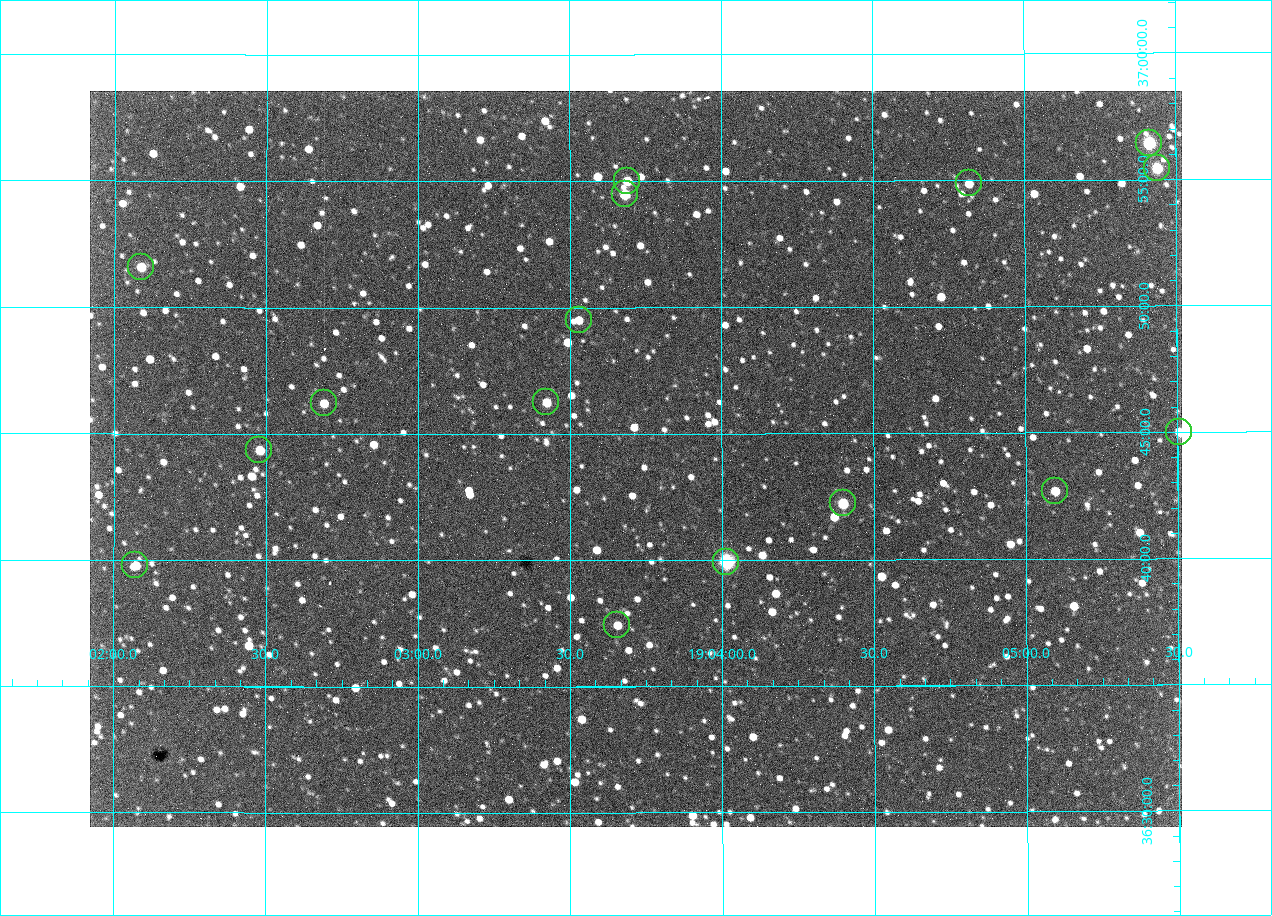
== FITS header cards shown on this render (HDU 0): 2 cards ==
NAXIS1  =                 1092 /fastest changing axis
NAXIS2  =                  736 /next to fastest changing axis

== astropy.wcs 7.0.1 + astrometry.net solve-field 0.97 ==
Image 1092 x 736 px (HDU 0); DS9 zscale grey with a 90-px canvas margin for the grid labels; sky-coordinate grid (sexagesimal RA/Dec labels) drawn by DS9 from the SOLVED WCS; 16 Tycho-2 reference stars matched to detected sources circled (green)
Header WCS: none
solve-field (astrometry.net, Tycho-2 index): SOLVED blind (the file carries no WCS)
Solved WCS: RA---TAN-SIP/DEC--TAN-SIP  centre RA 19:03:43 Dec +36:44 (285.93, +36.73 deg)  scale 2.37 arcsec/px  FOV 43.2' x 29.1'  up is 0 deg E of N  parity flipped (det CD > 0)
(file carries no celestial WCS; the grid is the blind solution)
Tycho-2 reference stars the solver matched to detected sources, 16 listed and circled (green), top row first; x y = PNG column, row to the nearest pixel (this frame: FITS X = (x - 90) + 1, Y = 736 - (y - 91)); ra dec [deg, ICRS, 3 dp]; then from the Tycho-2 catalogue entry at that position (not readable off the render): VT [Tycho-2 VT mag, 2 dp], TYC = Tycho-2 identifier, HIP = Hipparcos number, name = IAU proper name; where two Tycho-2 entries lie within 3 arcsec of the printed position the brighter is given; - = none
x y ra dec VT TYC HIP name
1149 143 286.353 +36.941 8.32 2652-644-1 93748 -
1157 168 286.360 +36.924 9.83 2652-14-1 - -
627 181 285.922 +36.917 10.48 2652-1249-1 - -
969 183 286.204 +36.915 10.94 2652-350-1 - -
625 194 285.920 +36.908 9.57 2652-218-1 - -
141 267 285.522 +36.860 10.88 2651-1921-1 - -
579 320 285.882 +36.825 10.95 2652-329-1 - -
546 402 285.856 +36.771 11.11 2652-1253-1 - -
324 403 285.672 +36.770 11.14 2651-2527-1 - -
1179 432 286.377 +36.750 10.72 2652-110-1 - -
259 450 285.620 +36.739 11.03 2651-1906-1 - -
1055 491 286.274 +36.711 10.88 2652-1070-1 - -
843 503 286.100 +36.704 10.14 2652-1649-1 - -
726 562 286.004 +36.666 8.52 2652-1368-1 - -
135 565 285.518 +36.663 10.71 2651-2245-1 - -
617 625 285.914 +36.624 11.11 2652-845-1 - -